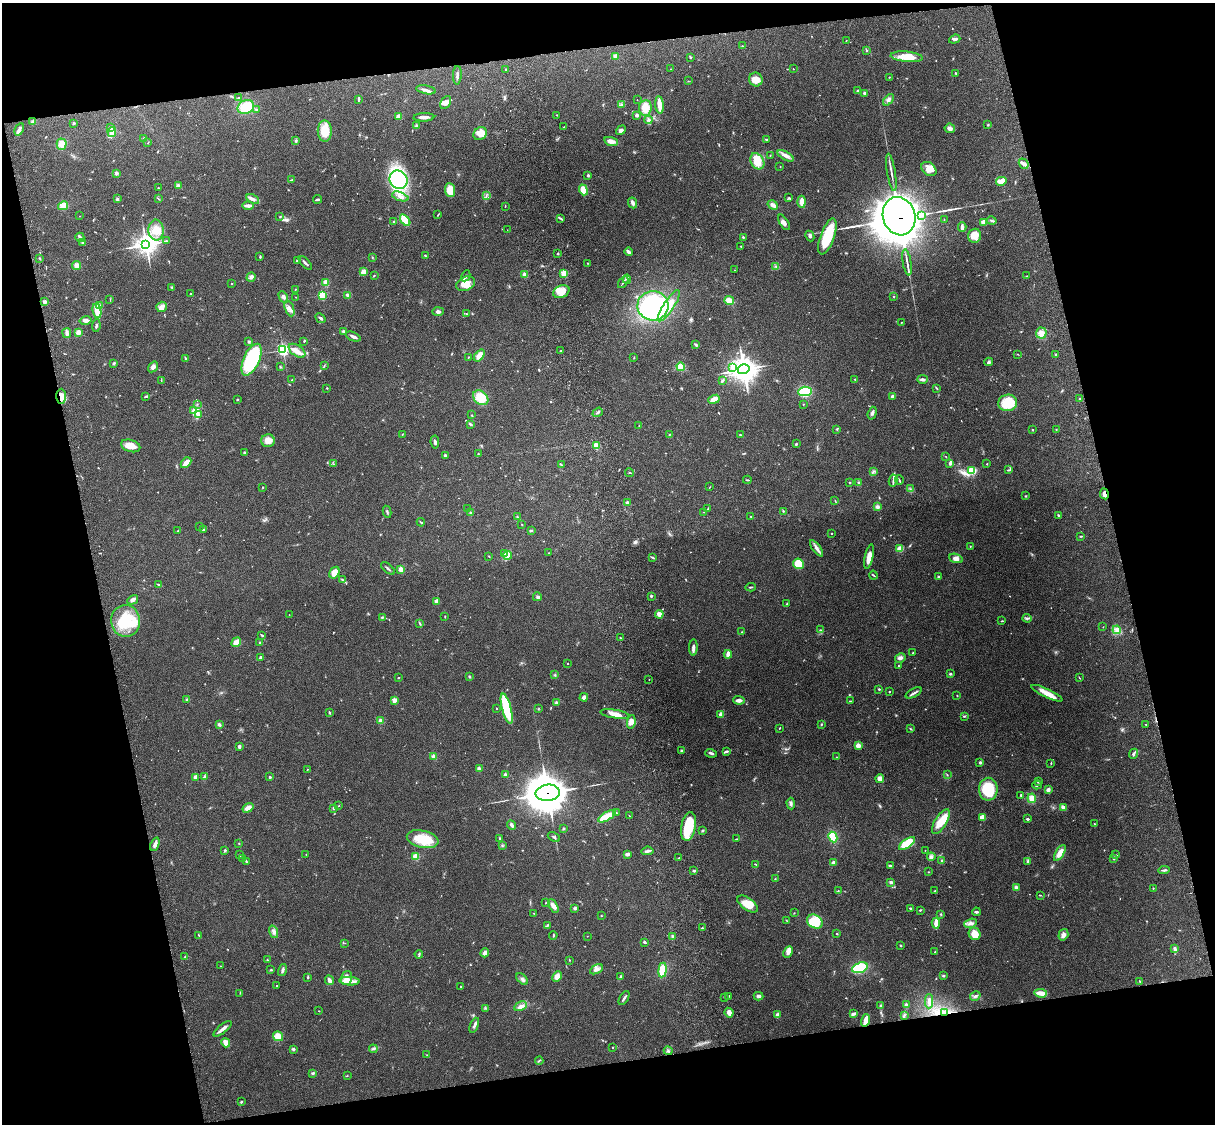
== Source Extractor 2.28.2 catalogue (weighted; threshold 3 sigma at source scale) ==
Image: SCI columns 119-4967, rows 164-4650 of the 5088 x 4927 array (HDU 1 of 3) = the unmasked area's bounding box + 8 px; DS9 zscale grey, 4 x 4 block average (1 PNG px = mean of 4 x 4 image px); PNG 1217 x 1126 px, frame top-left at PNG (2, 3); each listed source drawn as its Kron ellipse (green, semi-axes under 4 px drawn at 4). Shown black and unused: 25% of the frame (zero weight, under 3 of 4 exposures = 6% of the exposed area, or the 3 px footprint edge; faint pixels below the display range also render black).
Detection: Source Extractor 2.28.2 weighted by HDU 2 'WHT'. Background 0.221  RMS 0.0083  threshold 0.0372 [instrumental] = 3 sigma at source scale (4.5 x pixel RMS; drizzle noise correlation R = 1.50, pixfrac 1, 0.05/0.05 arcsec/px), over >= 5 px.
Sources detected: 708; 7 too faint to see at this stretch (4 x 4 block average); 11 inside a brighter object's white glare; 2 cosmic-ray / hot-pixel residue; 3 long thin detections or spike segments (spike, bleed or trail) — neither listed nor drawn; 6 coinciding with a brighter row at this scale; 36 inside a brighter listed object's ellipse — not listed separately; of the other 643, all 500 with FLUX_AUTO >= 1.89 (the completeness limit of this list) listed and drawn (143 fainter detections not listed), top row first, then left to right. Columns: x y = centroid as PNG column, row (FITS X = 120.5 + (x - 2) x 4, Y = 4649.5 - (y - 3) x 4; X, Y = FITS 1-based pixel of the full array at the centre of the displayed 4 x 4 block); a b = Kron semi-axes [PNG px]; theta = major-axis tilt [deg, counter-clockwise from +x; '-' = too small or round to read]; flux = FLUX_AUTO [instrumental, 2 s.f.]
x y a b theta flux
955 39 6 2 20 11
846 41 2 2 - 2
742 46 2 2 - 3.1
866 51 2 2 - 2.8
615 56 3 3 - 26
690 57 3 2 - 4.2
907 57 16 5 -6 96
506 69 2 2 - 12
671 69 2 2 - 3.1
793 69 2 2 - 4.3
956 73 2 2 - 4.2
457 75 9 2 87 14
889 77 2 2 - 2
756 80 7 6 - 55
688 81 2 2 - 1.9
426 90 10 2 -10 15
858 91 2 2 - 14
865 93 3 3 - 10
238 97 2 2 - 3.6
359 99 3 2 - 7.4
637 100 2 2 - 2.8
889 100 7 4 48 18
446 102 7 5 61 25
621 104 4 2 - 7.3
659 105 8 3 -84 60
246 107 8 6 25 120
645 108 8 6 84 63
256 110 4 2 - 8.7
557 115 2 2 - 3
637 115 2 2 - 44
399 116 3 3 - 37
424 117 10 3 3 22
649 120 4 4 - 11
33 121 3 2 - 11
74 123 2 2 - 6.8
988 125 2 2 - 3.5
417 126 3 3 - 9.3
564 127 2 2 - 3.2
111 128 3 3 - 8.6
950 128 5 4 - 15
19 129 6 3 64 17
621 130 5 3 - 13
325 131 10 7 -90 110
112 132 5 4 - 38
480 134 7 6 - 33
144 138 3 2 - 5.5
767 139 4 2 - 5.1
295 141 2 2 - 2.9
611 141 7 4 -17 27
148 143 3 2 - 2.7
62 144 5 5 - 54
770 155 2 2 - 2.2
785 156 9 3 -29 25
757 161 9 6 -59 80
1024 164 5 4 - 16
780 167 2 2 - 3.7
929 169 8 6 -37 52
891 172 19 2 -80 23
116 173 4 3 - 11
588 175 2 2 - 28
292 180 4 2 - 9.2
398 180 9 8 - 500
1001 181 5 3 - 36
178 186 4 2 - 8.1
158 188 3 2 - 3.1
450 190 7 5 -85 67
583 190 5 4 - 72
400 196 8 4 -19 21
486 196 4 2 - 6.3
789 198 4 3 - 6.1
117 199 4 3 - 7.3
158 199 3 2 - 3
253 199 7 3 -29 16
317 199 5 2 - 8.5
802 202 6 3 -86 40
633 203 5 3 - 16
773 205 5 3 - 25
63 206 5 4 - 42
248 206 6 2 0 21
505 206 2 2 - 2.5
438 215 4 2 - 3.3
80 216 2 2 - 2
899 216 19 16 -71 17000
922 216 4 2 - 540
280 217 2 2 - 2.6
560 218 3 2 - 4.4
944 219 2 2 - 1.9
405 220 7 3 -55 94
992 221 5 2 - 7.4
394 222 2 2 - 4.9
784 222 9 3 -58 16
983 222 3 3 - 30
962 227 4 2 - 21
156 230 10 7 -86 57
507 230 2 2 - 1.9
810 236 5 3 - 9.4
827 236 19 7 70 200
975 236 7 6 - 38
80 237 5 2 - 23
743 237 3 2 - 4.7
166 241 3 2 - 6.3
82 243 3 2 - 4.8
146 245 4 4 - 2700
741 246 2 2 - 3.8
628 252 4 2 - 17
557 254 3 2 - 3.6
425 255 3 2 - 3
260 257 3 2 - 5.1
40 258 2 2 - 2
372 258 2 2 - 2
297 260 2 2 - 16
907 262 13 2 -80 19
305 263 9 2 -47 9.3
587 263 2 2 - 2.6
77 265 4 4 - 27
775 266 4 2 - 5
735 270 2 2 - 2.1
364 272 4 4 - 37
564 273 2 2 - 260
374 275 2 2 - 3.6
525 275 2 2 - 110
466 276 6 2 60 6.8
1027 276 2 2 - 2.1
251 277 5 4 - 13
627 279 4 3 - 10
326 282 2 2 - 170
623 282 7 2 55 7.6
231 283 2 2 - 5.3
466 284 10 7 23 55
172 287 3 2 - 4.7
295 289 2 2 - 2.4
561 292 8 6 26 49
190 294 2 2 - 3.3
322 295 2 2 - 340
348 295 3 2 - 18
283 297 6 4 -61 19
296 297 2 2 - 2.8
894 297 2 2 - 3.3
110 299 2 2 - 1.9
729 301 5 3 - 73
45 302 2 2 - 60
99 306 3 3 - 22
653 306 15 14 - 710
669 306 18 5 57 110
161 307 5 5 - 21
289 308 8 3 -68 19
97 311 7 2 -79 120
438 311 6 3 3 11
466 314 3 2 - 2.5
321 318 5 2 - 8.7
86 320 6 3 12 16
901 322 2 2 - 2.5
96 326 6 2 82 8.4
343 331 3 3 - 8.8
78 332 4 3 - 19
67 333 5 2 - 25
1041 333 5 5 - 24
353 337 8 2 -24 19
304 341 2 2 - 2.7
249 342 2 2 - 32
696 345 4 2 - 8
283 350 2 2 - 770
297 351 9 5 -35 31
561 351 3 2 - 4.5
1017 354 2 2 - 2
1055 354 2 2 - 4.9
479 356 7 4 52 40
468 357 2 2 - 2.1
185 358 3 2 - 5
634 358 2 2 - 2.2
251 360 17 8 66 360
989 362 4 4 - 9.3
114 363 2 2 - 8.4
324 366 2 2 - 2
153 367 6 4 56 14
280 367 2 2 - 2.4
681 367 4 4 - 35
732 368 3 3 - 8.8
744 369 6 4 16 3900
855 379 2 2 - 3.6
922 379 5 3 - 13
161 380 2 2 - 2.4
292 380 4 2 - 4
722 381 3 2 - 7.7
327 388 2 2 - 3.1
936 388 2 2 - 3.1
805 391 6 4 3 170
61 396 7 5 -90 38
146 397 3 2 - 4
892 397 3 2 - 15
481 398 8 6 -43 110
714 399 6 3 22 46
1080 399 2 2 - 4.6
237 400 3 2 - 3.1
1008 403 9 8 - 160
197 404 2 2 - 2.7
803 404 2 2 - 2.8
194 410 3 2 - 8.6
598 412 5 2 - 6.6
872 413 6 3 73 12
199 414 3 2 - 6.3
472 415 3 2 - 3.4
470 424 3 2 - 10
639 426 2 2 - 2.5
837 429 3 2 - 3.3
1056 429 2 2 - 2.5
1032 430 2 2 - 7.3
402 434 2 2 - 2.1
669 434 2 2 - 2.6
740 434 3 2 - 2.7
268 441 7 6 - 39
435 442 6 2 -83 12
796 444 2 2 - 7.3
131 446 10 6 -17 48
596 446 2 2 - 220
244 452 3 2 - 5.1
478 454 2 2 - 3.5
445 456 4 2 - 9.1
946 457 2 2 - 1.9
186 463 6 2 48 50
333 464 3 2 - 2.3
950 464 3 2 - 10
987 464 2 2 - 3
561 465 4 2 - 3.4
972 470 3 3 - 100
1009 470 4 2 - 4.3
873 472 3 2 - 4.7
629 473 4 2 - 3.7
747 480 4 2 - 4.9
899 480 5 2 - 4.4
893 481 6 2 81 9.5
849 482 2 2 - 2.5
859 483 4 2 - 4.9
263 487 2 2 - 3
710 487 2 2 - 2.1
910 489 2 2 - 2.9
1104 494 5 3 - 19
1025 496 3 2 - 3.9
835 501 2 2 - 2.2
627 503 3 2 - 12
877 507 3 3 - 13
708 508 2 2 - 4.4
467 509 2 2 - 2.5
783 511 2 2 - 3.3
387 512 6 2 -80 6.4
703 512 2 2 - 1.9
470 513 3 2 - 4.3
750 516 2 2 - 2.2
1059 516 4 2 - 6.9
517 517 2 2 - 2.1
421 522 4 2 - 4.4
522 524 2 2 - 4
200 526 2 2 - 2.4
203 529 4 2 - 4.4
178 530 3 2 - 3.1
531 531 3 2 - 5.7
831 533 2 2 - 5
1081 536 3 2 - 3.8
970 546 2 2 - 2.5
817 548 9 3 -53 19
900 549 3 3 - 42
548 553 2 2 - 2.5
504 554 4 2 - 8.2
508 555 4 3 - 45
489 556 2 2 - 3.1
653 557 4 2 - 5.6
869 557 12 3 77 43
956 558 7 4 -19 25
798 564 5 5 - 140
388 568 8 2 -39 8.8
401 569 2 2 - 140
334 573 6 4 58 52
873 575 4 2 - 4.3
938 577 2 2 - 7.6
342 580 4 3 - 6.8
159 585 3 2 - 4.3
750 587 5 2 - 5.2
651 596 2 2 - 21
537 597 4 2 - 7.2
133 600 6 3 30 15
436 601 3 2 - 21
787 604 2 2 - 2.9
659 614 4 3 - 35
289 615 2 2 - 2.6
445 616 2 2 - 2.4
382 617 3 2 - 5.8
1027 618 4 2 - 6
125 621 16 14 -79 170
1002 621 3 2 - 3.5
420 623 3 2 - 2.8
1103 627 2 2 - 2
821 630 2 2 - 2.1
1117 630 4 3 - 15
742 632 2 2 - 3
262 635 3 2 - 5.2
620 638 2 2 - 3.2
236 642 5 3 - 45
260 643 3 2 - 5
693 648 8 3 86 17
912 653 3 2 - 2.4
728 654 4 2 - 41
260 657 3 2 - 9.8
900 658 5 4 - 15
567 663 2 2 - 2.6
898 666 2 2 - 4.4
950 674 3 2 - 5.1
555 675 3 2 - 3.2
469 676 2 2 - 3.7
1079 677 4 2 - 2.7
399 678 2 2 - 3.7
649 679 2 2 - 2.1
879 689 2 2 - 8.1
889 692 2 2 - 4.4
914 693 9 2 28 13
1047 693 17 4 -25 50
957 695 2 2 - 3.2
584 697 4 4 - 18
187 699 3 2 - 4
394 700 2 2 - 99
739 700 5 3 - 21
850 701 2 2 - 3.9
556 703 3 3 - 8.6
496 708 2 2 - 2.5
507 709 15 4 -75 280
538 709 2 2 - 1.9
329 712 3 2 - 5.2
615 714 14 4 -9 47
721 714 2 2 - 120
964 716 3 2 - 3.4
381 721 3 2 - 30
631 722 7 4 80 42
219 724 3 2 - 10
821 724 2 2 - 4.1
1146 724 2 2 - 1.9
780 728 2 2 - 3.6
910 729 3 2 - 4
239 746 3 2 - 13
858 746 2 2 - 150
682 751 2 2 - 6.6
727 751 4 2 - 6.7
711 753 6 2 -17 11
1133 754 5 3 - 11
434 757 2 2 - 120
836 757 2 2 - 4.8
980 762 3 2 - 7.8
1051 763 3 2 - 3.1
307 769 2 2 - 2.4
479 769 2 2 - 90
505 775 3 3 - 10
947 775 2 2 - 2.8
195 777 4 3 - 11
204 777 3 2 - 5.2
270 777 2 2 - 6.4
880 779 4 4 - 21
1038 781 2 2 - 25
1037 785 5 2 - 8
988 789 11 9 89 230
1048 790 4 3 - 14
548 793 12 8 6 17000
1021 795 2 2 - 11
1032 798 5 3 - 43
791 804 6 3 -87 11
339 805 2 2 - 2.4
1063 807 3 3 - 24
248 808 6 3 33 31
333 808 3 2 - 5.2
616 813 2 2 - 2.8
607 816 10 3 29 130
629 816 2 2 - 2
982 817 4 3 - 28
1027 819 3 2 - 7.5
941 822 14 6 58 89
1094 824 3 2 - 3.4
512 825 5 3 - 15
688 826 14 7 80 190
563 828 3 2 - 4.5
702 831 3 2 - 5.7
554 837 6 2 -25 5.9
833 837 5 3 - 140
500 838 3 2 - 6.3
423 839 16 8 -13 150
737 839 3 2 - 3
907 843 9 4 35 120
155 844 7 2 68 14
239 844 2 2 - 3.6
502 845 2 2 - 2.1
225 850 2 2 - 18
925 850 2 2 - 2.2
647 851 6 2 7 17
1060 853 9 4 59 41
306 854 2 2 - 2.4
628 854 3 2 - 18
240 855 2 2 - 3.2
1116 855 3 2 - 4
416 857 2 2 - 240
931 857 4 4 - 12
679 858 2 2 - 3.6
1114 858 3 2 - 6.7
242 859 2 2 - 2.6
942 861 3 3 - 5.7
1028 861 4 2 - 6
246 862 3 2 - 5
833 862 3 2 - 20
755 864 3 2 - 3.6
890 866 4 2 - 7.3
1164 870 6 2 5 9.1
694 871 3 2 - 7.6
928 872 2 2 - 2.2
775 879 2 2 - 2.7
891 882 3 3 - 13
1016 887 3 3 - 8.6
1153 888 2 2 - 5.1
838 891 2 2 - 2
935 891 2 2 - 4.5
1040 895 3 2 - 3.5
546 903 2 2 - 2.7
748 904 12 6 -35 71
553 906 7 4 -61 24
575 908 3 3 - 7.6
910 908 2 2 - 4.1
920 910 3 2 - 5.2
976 912 4 2 - 9
534 913 2 2 - 2.1
794 913 2 2 - 2.2
941 914 2 2 - 4
601 916 2 2 - 2.1
786 920 3 2 - 2.6
815 922 8 6 -30 150
936 923 5 3 - 49
970 923 6 4 19 19
547 925 3 2 - 6
702 928 3 2 - 4.3
274 932 6 3 -72 14
837 934 2 2 - 5
975 934 6 5 - 57
199 935 3 2 - 4
553 935 4 2 - 4.6
1063 935 6 5 - 19
587 936 2 2 - 2.3
672 936 3 3 - 7.9
644 942 3 2 - 7.8
345 943 2 2 - 2.1
900 945 2 2 - 9.9
1175 949 4 3 - 11
788 952 6 4 62 25
935 952 2 2 - 11
485 953 4 3 - 17
419 954 4 2 - 6
185 957 2 2 - 2.8
267 960 2 2 - 3.3
569 960 2 2 - 2.1
221 966 2 2 - 1.9
860 968 8 5 21 240
596 969 7 4 29 21
271 970 3 2 - 5.6
282 970 6 2 76 12
663 970 7 4 82 90
943 976 3 2 - 5.4
308 977 4 2 - 6
557 977 5 4 - 29
620 977 4 2 - 5.6
346 978 7 5 71 36
522 979 7 3 -44 14
329 980 5 2 - 24
349 981 10 3 -3 40
1140 981 2 2 - 3.6
277 986 2 2 - 6.3
461 987 2 2 - 3.9
240 993 3 2 - 2.4
1041 993 6 3 -6 49
728 996 2 2 - 3.2
759 996 5 3 - 14
975 996 5 3 - 11
724 997 2 2 - 1.9
624 998 8 2 58 12
929 1001 7 3 89 18
906 1005 2 2 - 61
521 1006 6 3 28 24
881 1006 3 2 - 6.7
485 1008 2 2 - 2.2
319 1011 2 2 - 2
729 1013 5 3 - 28
945 1013 4 2 - 9.5
778 1014 3 2 - 20
853 1014 4 2 - 15
904 1015 3 2 - 5.1
866 1020 6 2 71 63
474 1025 8 2 67 12
222 1029 11 2 40 26
278 1036 5 4 - 51
226 1043 5 4 - 39
613 1047 2 2 - 8
293 1049 3 3 - 7.2
373 1049 4 2 - 7.1
668 1051 4 3 - 8.9
427 1055 2 2 - 2.1
539 1061 4 2 - 4.3
313 1073 4 3 - 7
347 1076 2 2 - 2.3
241 1102 3 2 - 4.7
Overlapping masked pixels (flux is a lower limit): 6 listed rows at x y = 899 216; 61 396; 1104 494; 548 793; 945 1013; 866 1020
Diffuse or blended objects may show on this block-average render without a row.